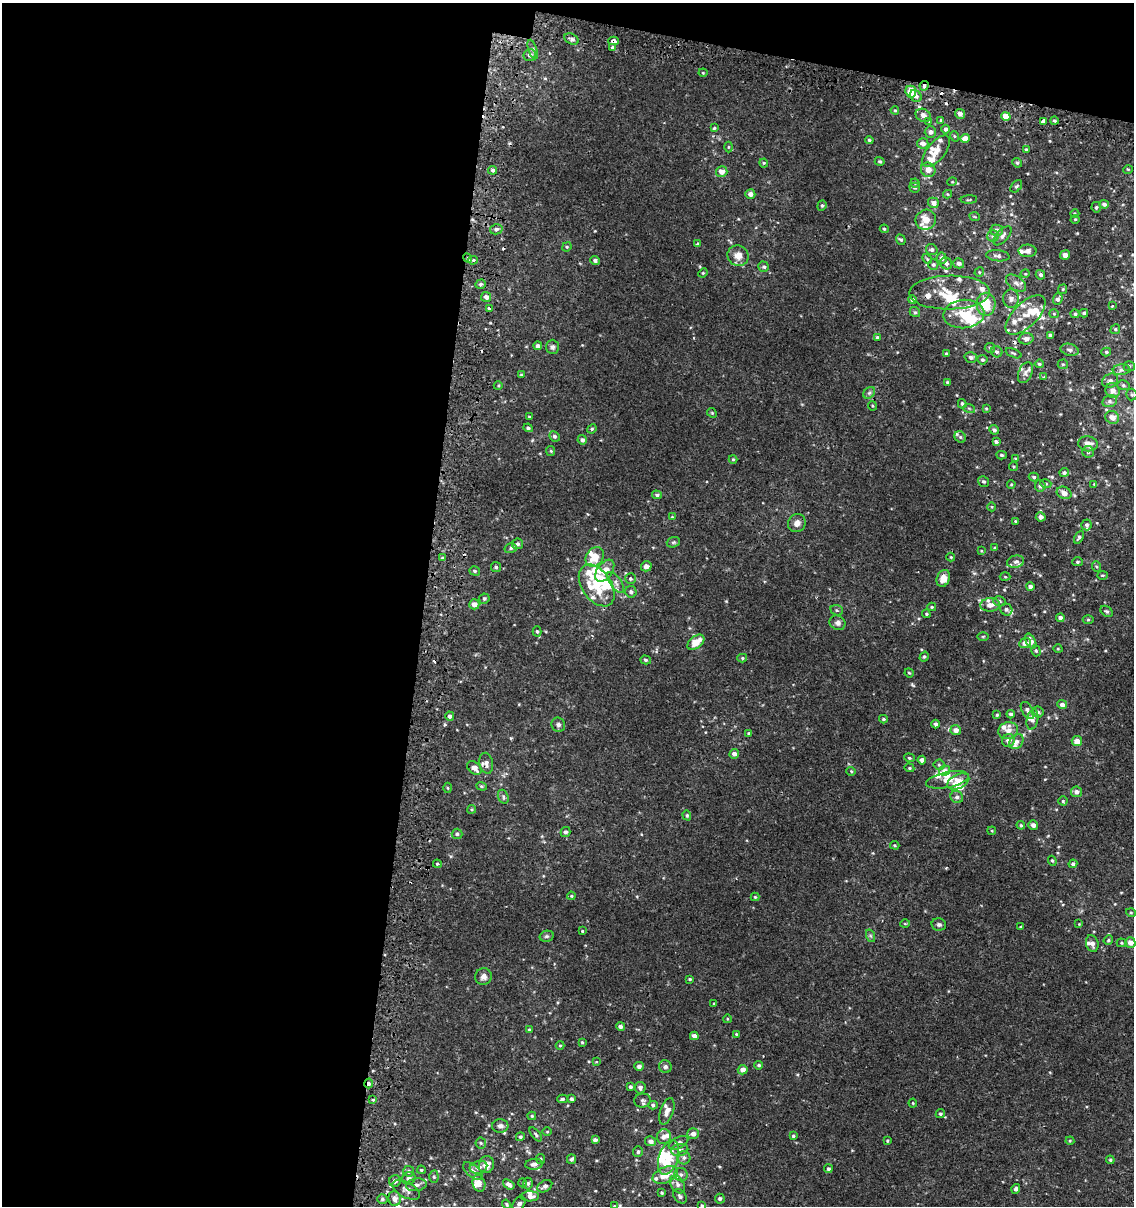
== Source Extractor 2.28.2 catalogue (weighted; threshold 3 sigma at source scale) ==
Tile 1 of 4 x 4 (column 1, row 1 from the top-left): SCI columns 266-1397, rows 3653-4856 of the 5119 x 4893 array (HDU 1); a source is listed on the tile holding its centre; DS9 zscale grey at full resolution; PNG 1136 x 1208 px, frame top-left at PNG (2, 3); each listed source drawn as its Kron ellipse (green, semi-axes under 4 px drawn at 4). Shown black and unused: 40% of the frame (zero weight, under 2 of 3 exposures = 3% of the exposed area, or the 3 px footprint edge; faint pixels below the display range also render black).
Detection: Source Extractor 2.28.2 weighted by HDU 2 'WHT'; one run over the whole footprint, this tile lists its part. Background 0.00112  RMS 0.0027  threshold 0.0119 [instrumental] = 3 sigma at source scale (4.5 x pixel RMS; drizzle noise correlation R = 1.50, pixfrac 1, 0.0396/0.0396 arcsec/px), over >= 5 px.
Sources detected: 401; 6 cosmic-ray / hot-pixel residue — neither listed nor drawn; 55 inside a brighter listed object's ellipse — not listed separately; the other 340 listed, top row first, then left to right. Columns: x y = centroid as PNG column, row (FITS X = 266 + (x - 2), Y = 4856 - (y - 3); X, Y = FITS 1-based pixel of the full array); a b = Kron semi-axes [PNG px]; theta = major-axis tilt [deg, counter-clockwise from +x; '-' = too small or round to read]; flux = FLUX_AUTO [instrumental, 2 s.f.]
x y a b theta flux
572 39 7 5 -26 0.65
613 41 5 4 - 0.89
612 47 4 3 - 0.58
533 50 10 4 -71 0.63
530 55 6 6 - 0.95
703 73 4 4 - 0.24
924 86 5 4 - 0.57
911 92 6 5 - 4.5
916 96 6 5 - 0.97
895 110 4 3 - 0.3
960 114 5 5 - 1.1
923 115 8 6 -26 1.5
1006 116 5 4 - 4.2
941 120 4 3 - 0.32
929 121 4 4 - 0.23
1054 121 4 4 - 0.41
1044 122 3 3 - 2.3
714 128 4 4 - 0.35
946 129 4 4 - 0.7
930 132 6 5 - 0.81
954 136 5 3 - 0.27
965 138 5 4 - 2.2
869 140 4 3 - 0.4
923 143 5 5 - 1.4
728 147 5 3 - 0.27
1026 150 4 3 - 0.42
936 151 19 9 52 2.6
880 161 5 4 - 0.38
764 163 4 4 - 0.28
1017 163 5 4 - 0.37
1128 169 5 3 - 0.23
493 170 4 4 - 0.6
928 170 7 7 - 1.7
722 172 6 5 - 2
952 182 5 3 - 0.21
915 183 4 4 - 0.34
1016 186 7 5 50 0.42
915 188 5 5 - 0.45
750 194 5 5 - 1.1
947 194 4 4 - 0.27
969 200 8 3 2 0.32
933 203 5 5 - 1.2
1104 204 5 4 - 0.77
822 206 5 4 - 0.4
1096 207 5 4 - 0.4
1075 214 4 4 - 0.27
975 217 5 3 - 0.25
1075 219 4 4 - 0.26
926 220 10 10 - 3.4
496 229 6 5 - 0.65
884 229 4 4 - 0.3
997 230 6 5 - 1.5
993 236 5 5 - 0.55
1002 236 12 6 48 0.91
901 240 5 4 - 0.4
697 244 4 3 - 0.34
567 247 5 4 - 0.32
932 250 6 5 - 0.55
1027 251 9 6 0 1
1065 255 5 4 - 1.1
738 256 11 10 - 2.2
998 256 12 5 -6 0.92
468 258 5 4 - 0.4
942 258 6 5 - 0.96
927 259 5 4 - 0.34
473 260 5 3 - 1.2
595 260 5 4 - 0.66
946 263 6 5 - 0.85
959 263 5 5 - 1
933 265 5 5 - 0.49
764 267 5 5 - 0.53
979 272 5 4 - 0.34
703 273 5 4 - 0.27
1025 274 5 3 - 0.22
1040 275 5 4 - 0.69
1016 283 11 6 -35 1.1
480 284 5 4 - 0.48
1063 289 5 4 - 0.3
950 292 40 17 1 7.3
486 297 5 5 - 1.2
1011 299 9 8 - 1.2
1058 299 6 4 70 0.91
913 300 4 4 - 0.74
986 304 11 9 89 6.3
1113 306 3 2 - 0.34
489 308 3 3 - 0.62
915 312 5 4 - 0.38
1084 313 4 3 - 0.43
964 314 20 14 4 6.9
1054 314 5 4 - 0.29
1075 314 4 4 - 0.45
1026 315 25 12 44 4.2
1115 329 5 4 - 0.38
1050 335 4 4 - 0.6
877 337 4 4 - 0.41
1026 339 7 6 - 0.99
538 346 4 4 - 0.89
552 347 7 6 - 0.6
990 348 5 5 - 0.38
1070 350 9 6 -13 0.76
997 352 6 5 - 0.56
1106 352 5 4 - 0.43
1014 353 8 3 -23 0.35
946 354 4 4 - 0.45
971 357 6 5 - 0.72
982 360 5 5 - 0.41
1039 364 4 4 - 0.45
1063 364 5 5 - 0.31
1129 366 5 5 - 0.37
1121 370 8 5 7 0.81
1025 373 11 6 67 0.97
521 375 4 3 - 0.23
1044 377 4 4 - 0.24
1110 381 8 6 29 0.95
947 382 4 4 - 0.29
1123 385 6 5 - 0.45
498 386 4 3 - 0.24
1113 391 8 7 - 1.8
869 393 7 5 44 0.52
1132 394 6 5 - 0.48
1110 401 7 6 - 0.77
962 404 4 4 - 0.44
872 406 5 3 - 0.27
969 408 6 3 -19 0.36
986 408 4 4 - 0.26
712 413 5 4 - 0.31
529 417 4 3 - 0.28
1112 417 7 6 - 1.9
528 428 5 4 - 0.5
592 429 5 4 - 0.32
994 430 5 4 - 0.72
554 436 5 5 - 0.5
960 437 6 5 - 0.49
582 440 5 4 - 0.71
996 442 4 4 - 0.61
1088 444 10 7 -9 2.1
551 451 5 4 - 0.29
1088 452 6 5 - 0.68
1002 455 5 4 - 0.48
733 459 4 4 - 0.29
1015 459 3 3 - 0.33
1014 467 4 4 - 0.3
1064 473 5 4 - 0.63
1034 477 5 4 - 0.47
983 481 5 5 - 0.45
1011 484 4 3 - 0.28
1046 484 5 4 - 0.37
1094 484 3 3 - 0.19
1040 486 6 5 - 0.84
1064 493 7 6 - 1.8
657 495 5 4 - 0.49
992 507 4 3 - 0.22
672 517 4 4 - 0.22
1041 517 5 4 - 1.2
1015 521 4 3 - 0.23
797 523 9 8 - 1.6
1086 525 5 5 - 0.62
1079 537 7 4 61 0.57
673 542 7 5 20 0.41
517 544 5 5 - 0.7
511 548 6 5 - 0.5
995 548 4 3 - 0.22
981 551 4 3 - 0.19
595 557 10 8 54 4
951 557 4 4 - 0.26
443 558 4 4 - 0.86
1016 562 9 6 12 0.68
1077 562 5 4 - 0.33
646 566 5 5 - 1.4
496 567 5 5 - 0.39
1097 567 5 3 - 0.31
475 571 5 4 - 0.44
605 571 13 7 53 2.8
1102 575 5 3 - 0.24
1005 577 5 3 - 0.23
943 578 9 6 68 2.7
630 579 5 5 - 0.48
616 582 12 5 -56 1.1
597 585 23 14 -55 7.9
1030 586 4 4 - 0.82
631 592 6 5 - 0.66
484 599 5 5 - 0.55
999 601 6 5 - 0.56
474 604 5 5 - 1.8
990 605 10 6 4 1.7
932 607 4 3 - 0.31
1006 609 6 5 - 0.6
837 610 6 5 - 0.45
1107 611 7 5 -37 0.5
926 614 4 3 - 0.29
1060 618 4 4 - 0.86
1088 620 5 3 - 0.32
838 623 8 7 - 0.89
537 631 5 4 - 0.41
983 636 6 3 1 0.26
1031 641 8 4 -62 1.9
696 642 9 6 38 4
1025 643 6 5 - 1.4
1058 649 4 3 - 0.21
1036 651 6 4 -73 0.41
924 657 5 4 - 0.41
742 658 5 4 - 0.34
646 660 5 4 - 0.4
909 673 5 4 - 0.28
1062 705 5 4 - 1.2
1027 710 9 5 -57 0.81
1038 712 6 5 - 0.67
1011 714 4 4 - 0.61
997 715 4 3 - 0.3
450 716 4 4 - 0.89
883 719 4 3 - 0.36
1032 720 10 5 78 1.1
936 724 4 4 - 0.67
558 725 7 6 - 0.73
956 730 5 5 - 1.6
1008 731 10 8 16 1.6
749 733 4 3 - 0.36
1008 740 6 6 - 1.4
1077 741 5 5 - 2.1
1016 742 8 6 52 1.1
734 754 5 4 - 1.1
909 758 5 4 - 0.36
922 760 4 4 - 1.3
486 763 10 6 -79 1.3
939 765 5 5 - 0.4
474 768 8 5 -41 1.6
909 768 5 4 - 0.37
945 770 5 5 - 0.94
851 771 4 4 - 0.31
947 780 22 7 11 2.7
958 781 12 7 26 3.6
482 786 5 4 - 0.31
448 788 5 3 - 0.25
1076 792 5 5 - 1.1
503 797 7 5 -71 0.59
957 797 6 6 - 0.69
1063 801 4 4 - 0.38
472 809 4 3 - 0.28
687 815 5 4 - 0.32
1021 825 4 3 - 0.4
1033 825 5 4 - 1
992 831 4 3 - 0.23
565 832 5 5 - 0.62
457 834 5 5 - 0.43
895 845 5 3 - 0.27
1052 861 5 4 - 0.32
437 864 4 3 - 0.28
1073 864 4 4 - 0.64
571 896 4 4 - 0.28
755 897 4 4 - 0.3
1131 913 5 3 - 0.23
905 924 5 3 - 0.22
939 924 7 6 - 0.67
1079 924 3 3 - 0.18
1020 927 4 3 - 0.2
582 931 3 3 - 0.48
547 936 7 5 13 0.55
871 936 6 4 -71 0.43
1108 940 5 4 - 0.34
1092 943 8 6 -73 1.1
1121 943 5 4 - 0.28
1130 943 5 5 - 1.7
483 977 8 8 - 1.2
690 979 4 3 - 0.32
714 1003 4 2 - 0.2
727 1019 4 3 - 0.22
620 1026 4 4 - 0.61
529 1030 4 4 - 0.47
736 1034 3 3 - 0.25
694 1036 4 4 - 1
582 1042 4 3 - 0.27
560 1045 4 4 - 0.26
596 1062 4 2 - 0.21
759 1065 4 4 - 0.45
639 1066 5 4 - 0.84
665 1067 6 6 - 0.69
743 1070 5 4 - 1.5
369 1083 5 3 - 0.72
630 1087 4 4 - 0.56
640 1088 5 5 - 0.77
562 1099 5 4 - 0.52
571 1099 4 4 - 0.49
373 1100 4 3 - 0.29
642 1100 8 7 - 0.71
913 1103 4 4 - 0.24
653 1105 5 4 - 0.48
667 1111 14 6 71 1.9
940 1114 5 4 - 0.45
532 1116 4 4 - 0.34
500 1126 8 7 - 0.92
547 1132 5 3 - 0.24
536 1134 8 4 -50 0.46
693 1134 5 5 - 1.2
664 1136 7 7 - 1.3
793 1136 3 3 - 0.37
520 1137 4 4 - 0.42
595 1140 4 3 - 0.87
650 1141 5 5 - 1.1
887 1141 4 3 - 0.27
1070 1141 4 4 - 0.27
481 1143 5 5 - 0.46
678 1143 10 5 27 1
680 1150 8 6 13 0.91
638 1152 5 5 - 0.52
669 1157 18 9 72 4.3
684 1158 7 6 - 0.82
541 1159 5 4 - 0.32
571 1159 5 4 - 0.55
1110 1160 4 3 - 0.29
534 1164 9 5 6 1.1
486 1165 8 7 - 2.2
478 1167 9 6 16 1
828 1169 4 4 - 0.47
421 1170 4 3 - 0.3
409 1171 5 5 - 0.66
473 1171 12 6 -41 1.1
665 1175 13 7 21 3.3
681 1175 7 6 - 0.77
434 1177 6 4 -89 0.43
409 1178 7 6 - 1
395 1181 6 5 - 1
479 1183 8 6 -73 1.6
523 1183 4 3 - 0.21
528 1183 6 4 -89 0.47
509 1184 6 4 -36 1.1
677 1184 10 6 -58 1.1
416 1185 10 6 8 1.1
545 1186 8 5 31 0.82
1016 1189 5 4 - 0.48
406 1190 15 7 -28 1.2
662 1193 4 4 - 0.31
530 1196 9 5 1 1.1
680 1196 8 5 -49 0.74
382 1199 5 4 - 0.5
395 1199 7 6 - 1.5
720 1199 5 4 - 0.54
507 1204 5 4 - 0.34
519 1204 8 5 51 1
702 1205 4 3 - 0.31
614 1206 3 3 - 0.18
Overlapping masked pixels (flux is a lower limit): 8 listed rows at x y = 613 41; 924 86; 960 114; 923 115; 1006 116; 468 258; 486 763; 369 1083
Isophote crosses this tile's border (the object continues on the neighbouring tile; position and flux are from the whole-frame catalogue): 4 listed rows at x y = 1132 394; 519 1204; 702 1205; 614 1206